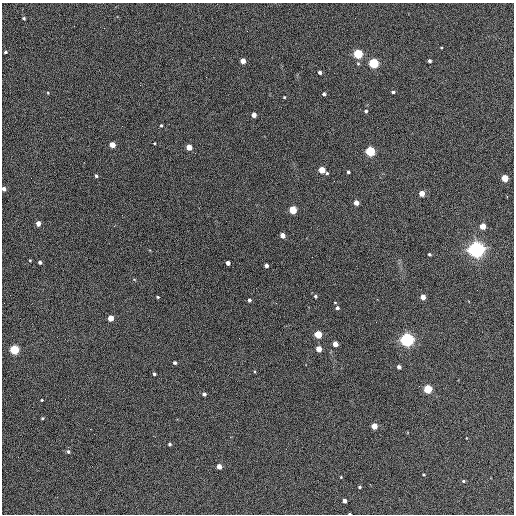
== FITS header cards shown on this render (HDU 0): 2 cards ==
NAXIS1  =                  512 / Axis length
NAXIS2  =                  512 / Axis length

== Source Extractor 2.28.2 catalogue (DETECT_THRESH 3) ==
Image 512 x 512 px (HDU 0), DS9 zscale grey, 1 PNG px = 1 image px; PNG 516 x 516 px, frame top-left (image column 1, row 512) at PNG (2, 3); no overlay
Background 399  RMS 22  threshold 64.9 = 3 sigma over >= 5 px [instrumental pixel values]
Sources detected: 70; all 70 listed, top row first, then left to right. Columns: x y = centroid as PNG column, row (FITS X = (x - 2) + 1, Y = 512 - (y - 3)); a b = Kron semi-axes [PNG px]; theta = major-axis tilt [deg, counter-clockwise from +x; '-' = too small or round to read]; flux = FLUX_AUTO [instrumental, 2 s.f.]
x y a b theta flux
24 18 4 3 - 2100
74 26 2 2 - 850
5 52 3 3 - 2300
358 54 5 4 - 160000
243 61 4 4 - 17000
429 61 3 3 - 3100
374 63 5 4 - 210000
320 72 4 3 - 4300
206 77 2 2 - 760
393 92 4 3 - 2400
48 93 4 3 - 1100
324 94 3 3 - 3200
284 97 3 3 - 1400
366 111 4 4 - 2900
254 115 4 4 - 11000
161 125 3 3 - 1700
155 143 3 2 - 1100
112 145 4 4 - 26000
189 147 4 4 - 22000
370 151 5 4 - 190000
322 170 4 4 - 35000
348 172 3 3 - 2500
327 173 4 3 - 1800
96 176 4 3 - 2800
505 178 4 4 - 42000
4 189 4 4 - 6500
422 193 4 4 - 21000
507 196 3 3 - 1700
356 203 4 4 - 15000
293 210 4 4 - 70000
38 224 4 4 - 12000
483 226 4 4 - 27000
282 235 4 4 - 13000
477 249 6 6 - 970000
429 254 4 3 - 2300
312 257 2 2 - 660
30 260 3 2 - 1100
40 262 4 3 - 3800
228 263 4 4 - 8500
266 266 4 3 - 5600
315 296 4 4 - 2700
158 297 3 3 - 1700
423 297 4 4 - 18000
249 300 3 3 - 3500
335 302 4 3 - 1100
276 303 2 2 - 810
337 308 4 3 - 3600
111 318 4 4 - 25000
318 334 4 4 - 64000
407 340 5 5 - 650000
335 344 4 4 - 19000
14 349 4 4 - 160000
319 349 4 4 - 24000
175 363 3 3 - 3200
399 367 4 4 - 6000
154 374 3 3 - 2700
428 389 4 4 - 110000
204 394 4 3 - 3400
42 400 3 2 - 1200
42 418 3 3 - 1400
374 426 4 4 - 28000
170 444 3 3 - 2300
68 451 5 4 - 2800
219 466 4 4 - 16000
423 474 4 3 - 1400
341 477 3 3 - 1000
463 481 4 4 - 2100
359 487 3 3 - 2000
345 501 4 4 - 8300
349 514 3 2 - 1400
At the frame edge (FLAGS 8, measured only in part): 2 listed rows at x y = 4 189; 349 514